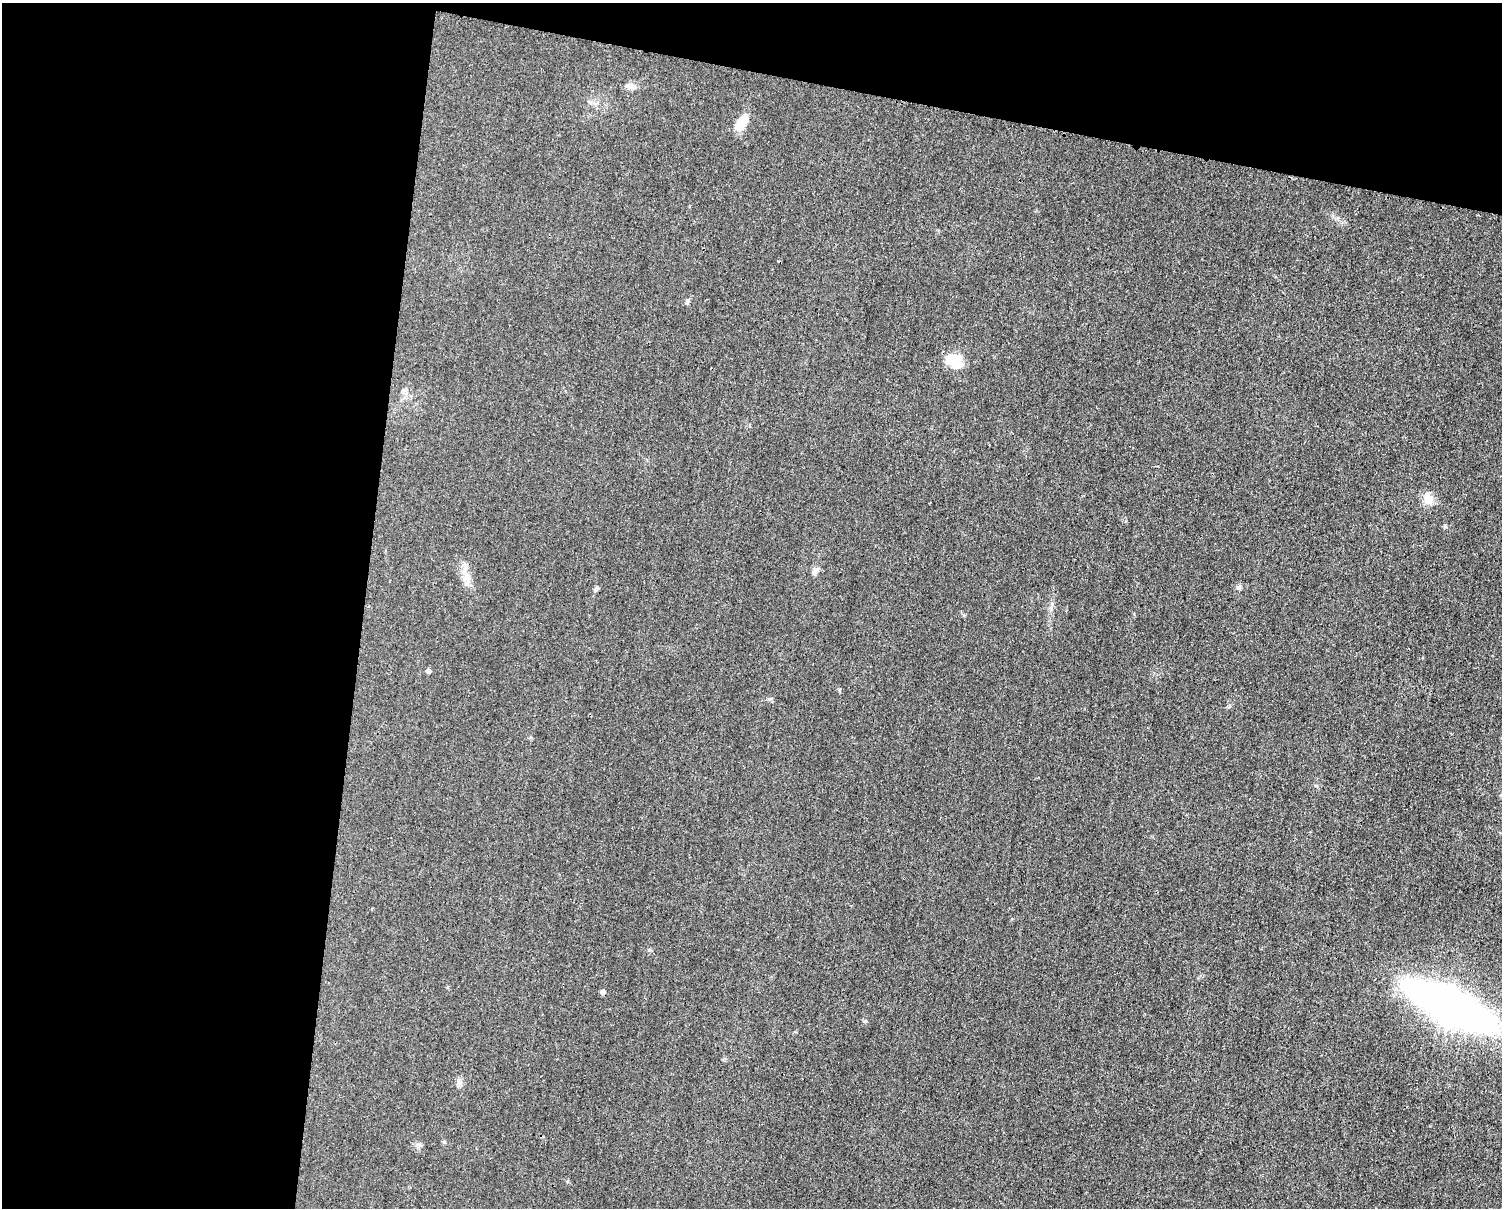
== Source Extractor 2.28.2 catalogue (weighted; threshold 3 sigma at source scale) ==
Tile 1 of 3 x 4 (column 1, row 1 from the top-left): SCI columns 247-1746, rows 3626-4831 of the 4862 x 4841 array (HDU 1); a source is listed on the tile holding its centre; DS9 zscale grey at full resolution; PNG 1504 x 1210 px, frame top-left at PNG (2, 3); no overlay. Shown black and unused: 31% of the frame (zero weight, under 3 of 4 exposures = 1% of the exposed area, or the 3 px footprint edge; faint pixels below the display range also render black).
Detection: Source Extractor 2.28.2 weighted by HDU 2 'WHT'; one run over the whole footprint, this tile lists its part. Background 0.029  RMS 0.0058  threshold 0.0262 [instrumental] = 3 sigma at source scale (4.5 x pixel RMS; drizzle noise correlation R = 1.50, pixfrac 1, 0.05/0.05 arcsec/px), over >= 5 px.
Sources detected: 14; all 14 listed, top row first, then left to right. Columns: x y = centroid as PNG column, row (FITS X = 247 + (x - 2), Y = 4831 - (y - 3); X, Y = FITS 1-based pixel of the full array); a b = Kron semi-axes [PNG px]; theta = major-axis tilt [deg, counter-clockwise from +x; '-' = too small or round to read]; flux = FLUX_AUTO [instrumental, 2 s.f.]
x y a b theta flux
632 86 13 7 -25 2.9
742 122 17 9 58 12
687 302 8 4 68 0.96
956 361 23 16 -42 11
1428 498 16 12 -62 6.1
465 567 15 4 84 2.6
816 571 15 5 56 2.1
467 583 7 4 19 1.4
1239 587 7 6 - 1.3
595 590 8 3 71 1
428 671 5 5 - 1.6
603 992 5 4 - 1.9
1450 1006 52 17 -25 640
458 1085 9 3 -86 1.3
Unlisted compact peaks at least as high as the median listed source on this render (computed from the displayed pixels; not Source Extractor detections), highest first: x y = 1445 526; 865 1021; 769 699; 649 950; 417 1145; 444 1142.